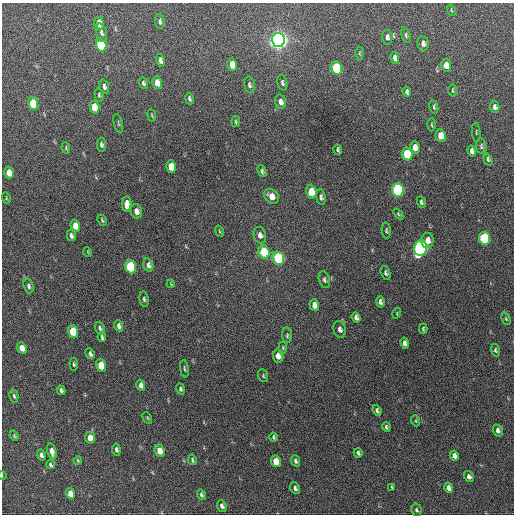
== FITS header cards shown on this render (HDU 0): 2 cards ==
NAXIS1  =                  512 / Axis length
NAXIS2  =                  512 / Axis length

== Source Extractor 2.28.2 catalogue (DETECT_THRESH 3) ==
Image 512 x 512 px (HDU 0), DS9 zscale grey, 1 PNG px = 1 image px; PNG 516 x 516 px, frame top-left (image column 1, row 512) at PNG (2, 3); each listed source drawn as its Kron ellipse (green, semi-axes under 4 px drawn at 4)
Background 324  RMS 18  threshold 53.1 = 3 sigma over >= 5 px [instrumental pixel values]
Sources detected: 128; all 128 listed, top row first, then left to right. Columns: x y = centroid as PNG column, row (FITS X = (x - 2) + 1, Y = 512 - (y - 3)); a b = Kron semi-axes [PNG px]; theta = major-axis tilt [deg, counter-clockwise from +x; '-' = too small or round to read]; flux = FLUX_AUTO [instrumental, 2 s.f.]
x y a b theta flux
451 10 6 3 -71 1200
160 21 7 4 -86 2200
99 23 6 5 - 22000
101 33 9 5 -73 3300
406 35 8 4 -73 2000
387 37 7 5 -87 3700
278 40 7 6 - 910000
423 43 7 5 -86 4000
101 45 6 5 - 77000
359 53 6 4 89 1500
395 58 6 4 -76 3900
160 60 6 4 -76 3800
232 65 6 5 - 13000
446 65 6 5 - 10000
337 68 7 5 -77 74000
143 83 6 4 -68 2200
157 83 6 4 -75 13000
282 83 8 5 -78 2400
249 85 8 5 -78 2600
104 86 7 4 -72 3600
453 90 6 3 -90 1200
407 92 5 4 - 2800
99 95 6 4 -77 1700
189 99 6 3 -78 2100
281 102 7 5 -74 6000
33 103 6 5 - 40000
94 107 6 5 - 24000
434 107 7 3 -78 1900
495 107 6 4 -80 3200
152 115 6 3 -81 1100
236 122 5 3 - 1500
118 123 9 2 -75 1300
432 125 7 3 -89 1300
476 132 9 2 -85 1200
441 136 6 5 - 14000
101 145 7 4 -81 2800
481 146 8 5 -83 2400
415 147 6 5 - 8700
66 148 6 4 -79 1500
338 150 5 3 - 1900
472 151 5 4 - 3800
407 154 6 5 - 44000
488 159 6 4 -73 2200
171 167 6 5 - 20000
262 171 6 4 -66 2300
9 173 6 4 -73 16000
398 190 7 5 -78 200000
311 192 6 5 - 25000
271 196 8 6 -53 10000
321 197 7 4 -82 3000
6 198 5 3 - 1100
421 202 6 4 -68 2300
127 204 7 4 89 7400
136 211 7 5 -76 6500
398 214 6 3 -50 1400
102 220 6 3 -64 1500
75 226 6 4 -73 14000
219 231 6 3 -70 1200
386 231 8 4 -86 1900
71 235 5 3 - 2800
260 235 8 6 -73 5100
484 238 6 5 - 100000
427 240 7 6 - 7500
420 248 8 6 82 330000
88 252 5 3 - 940
264 252 7 5 -73 44000
278 258 7 5 -72 120000
148 265 7 5 -75 3800
131 267 7 5 -71 98000
386 273 7 4 -71 2700
324 280 8 5 -72 2700
171 284 4 3 - 950
29 286 7 5 -72 2900
144 299 8 4 -81 2200
380 302 6 4 -76 3200
314 305 6 4 -72 6800
397 313 5 3 - 1200
356 317 5 4 - 3500
506 319 6 4 -65 1600
119 326 5 4 - 3800
100 328 6 4 -71 2200
340 329 8 6 -76 4100
423 329 5 3 - 1400
73 332 6 5 - 38000
287 335 8 5 90 2000
102 337 5 3 - 1900
405 343 5 4 - 4200
22 348 6 4 -67 11000
283 348 6 4 85 1500
495 350 6 4 -73 2000
90 354 6 4 -63 2800
278 356 6 5 - 7400
74 364 6 3 -84 1700
101 365 6 5 - 26000
184 369 9 3 -83 1800
263 376 6 4 -71 1500
141 385 5 4 - 5300
181 389 5 4 - 2200
61 390 5 3 - 2700
14 396 7 4 -78 2000
377 410 5 4 - 2400
147 418 6 4 -61 1300
416 421 5 3 - 1400
386 427 5 3 - 2200
498 430 6 4 -70 3600
14 436 5 3 - 1300
274 437 4 3 - 1800
90 438 6 5 - 10000
116 450 6 4 -80 2700
52 451 8 4 -74 7000
160 451 6 5 - 14000
358 453 5 3 - 2300
41 455 5 4 - 3200
454 456 5 4 - 4800
78 460 4 3 - 1100
192 460 5 3 - 1800
276 461 6 5 - 18000
295 461 5 4 - 2400
50 465 4 3 - 2200
2 475 4 3 - 920
469 476 6 4 -57 4000
392 487 4 3 - 1100
295 488 6 4 -62 2900
448 488 5 4 - 5000
71 494 5 4 - 16000
201 495 5 4 - 2400
222 506 6 4 -67 3300
416 510 6 5 - 2200
At the frame edge (FLAGS 8, measured only in part): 1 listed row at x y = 2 475